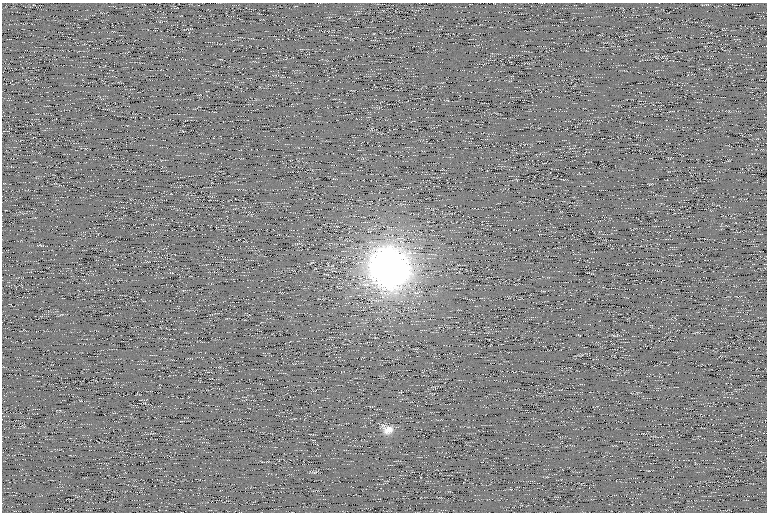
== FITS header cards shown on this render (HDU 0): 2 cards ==
NAXIS1  =                  765 /
NAXIS2  =                  510 /

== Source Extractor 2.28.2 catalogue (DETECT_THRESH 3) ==
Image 765 x 510 px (HDU 0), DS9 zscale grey, 1 PNG px = 1 image px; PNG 769 x 514 px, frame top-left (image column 1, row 510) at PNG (2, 3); no overlay
Background 101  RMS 8.1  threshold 24.3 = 3 sigma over >= 5 px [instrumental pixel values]
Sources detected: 4; all 4 listed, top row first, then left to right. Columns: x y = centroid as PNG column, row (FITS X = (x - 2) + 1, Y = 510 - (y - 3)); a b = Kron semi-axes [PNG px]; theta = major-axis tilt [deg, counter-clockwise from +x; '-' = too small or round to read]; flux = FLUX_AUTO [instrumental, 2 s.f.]
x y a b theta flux
41 245 6 3 -23 570
389 265 32 24 90 690000
387 429 13 9 -28 5800
314 472 8 4 20 1000